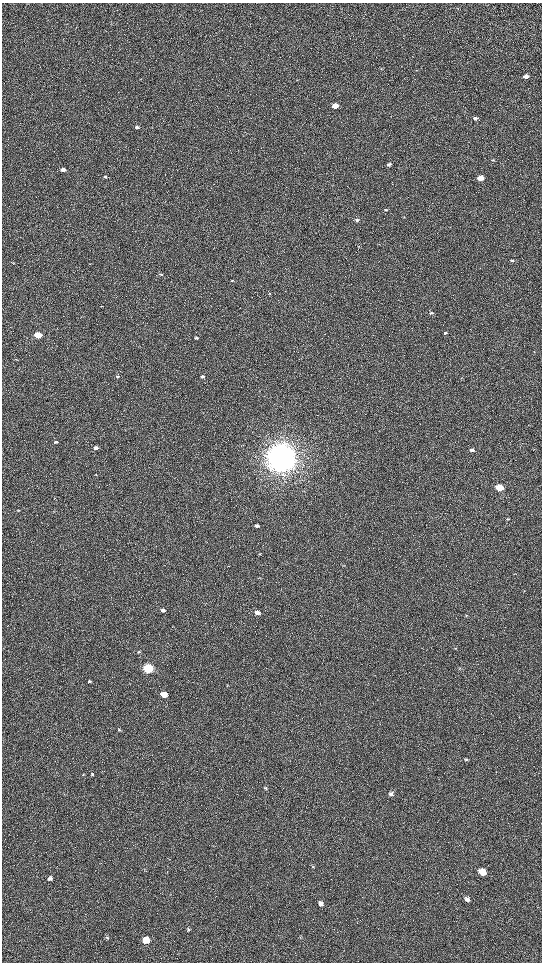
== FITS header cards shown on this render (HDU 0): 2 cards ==
NAXIS1  =                 1080 / length of data axis 1
NAXIS2  =                 1920 / length of data axis 2

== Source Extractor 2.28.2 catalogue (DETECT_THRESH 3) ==
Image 1080 x 1920 px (HDU 0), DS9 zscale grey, zoomed out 1/2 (1 PNG px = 2 x 2 image px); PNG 544 x 964 px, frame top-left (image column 1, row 1919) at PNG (2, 3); no overlay
Background 486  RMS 24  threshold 70.9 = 3 sigma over >= 5 px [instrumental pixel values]
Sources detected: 63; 2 cannot appear on this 1/2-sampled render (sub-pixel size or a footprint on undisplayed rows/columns) and are not listed; the other 61 listed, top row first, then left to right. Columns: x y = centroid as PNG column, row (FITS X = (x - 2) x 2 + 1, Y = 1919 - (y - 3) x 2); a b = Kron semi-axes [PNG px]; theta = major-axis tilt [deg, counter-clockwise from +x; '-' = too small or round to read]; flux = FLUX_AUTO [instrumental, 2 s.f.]
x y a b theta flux
526 76 5 4 - 2.4e+04
335 106 4 3 - 6.4e+04
475 118 4 3 - 8.9e+03
137 127 3 3 - 1.1e+04
493 160 3 3 - 2.7e+03
389 164 4 3 - 1.2e+04
63 170 4 3 - 2.2e+04
105 177 3 2 - 5.0e+03
480 178 5 3 - 5.7e+04
386 210 4 3 - 4.5e+03
357 220 4 3 - 7.9e+03
359 246 3 2 - 1.8e+03
512 260 4 3 - 5.2e+03
160 274 5 3 - 6.1e+03
232 280 3 2 - 3.6e+03
269 293 3 2 - 2.1e+03
102 306 2 2 - 1.7e+03
431 313 4 3 - 5.3e+03
445 333 4 3 - 5.9e+03
38 335 4 3 - 1.9e+05
196 338 4 3 - 6.9e+03
16 359 3 2 - 2.2e+03
117 376 4 3 - 6.1e+03
202 376 4 3 - 9.7e+03
56 442 3 3 - 8.3e+03
96 448 4 3 - 2.1e+04
472 450 4 3 - 1.2e+04
281 458 10 9 - 1.0e+07
96 474 2 2 - 2.0e+03
499 487 5 4 - 2.0e+05
18 510 3 2 - 2.4e+03
508 519 4 2 - 3.1e+03
257 525 4 3 - 1.2e+04
259 554 3 2 - 3.5e+03
344 565 3 2 - 1.7e+03
259 578 4 2 - 2.9e+03
524 591 4 3 - 3.0e+03
163 610 4 3 - 1.7e+04
257 612 4 3 - 4.0e+04
466 615 3 2 - 2.8e+03
455 648 3 2 - 2.4e+03
139 652 4 3 - 3.7e+03
148 668 5 4 - 9.1e+05
460 668 3 3 - 3.5e+03
89 681 4 3 - 5.6e+03
164 694 4 4 - 9.0e+04
119 730 4 3 - 6.0e+03
466 759 4 3 - 5.1e+03
83 774 3 2 - 1.8e+03
92 774 4 3 - 3.5e+03
265 788 5 4 - 6.6e+03
391 794 5 5 - 1.2e+04
313 866 3 3 - 4.0e+03
144 870 5 2 - 2.9e+03
482 872 5 4 - 9.5e+04
50 878 5 4 - 1.2e+04
467 899 5 4 - 2.3e+04
321 903 5 5 - 2.1e+04
188 929 4 4 - 5.1e+03
107 938 5 3 - 4.9e+03
146 940 5 5 - 8.3e+04
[2 sub-pixel or undisplayed-footprint detections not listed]